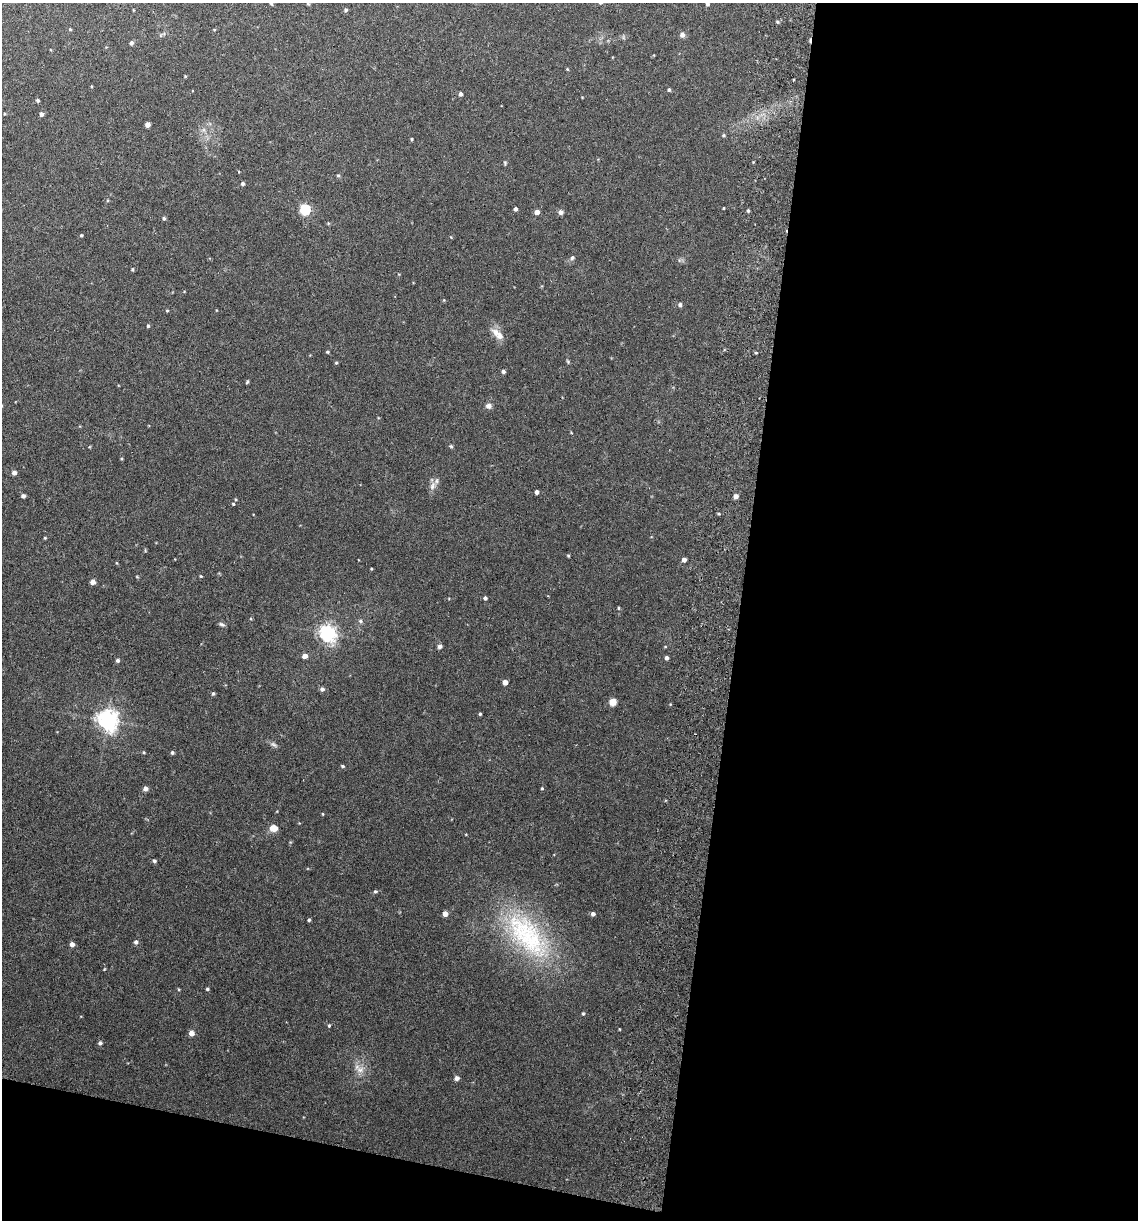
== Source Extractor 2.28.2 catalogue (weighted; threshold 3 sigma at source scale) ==
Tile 16 of 4 x 4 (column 4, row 4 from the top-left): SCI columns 3581-4716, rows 13-1230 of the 5008 x 4899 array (HDU 1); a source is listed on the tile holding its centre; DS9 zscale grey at full resolution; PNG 1140 x 1222 px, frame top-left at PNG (2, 3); no overlay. Shown black and unused: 39% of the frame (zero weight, under 3 of 6 exposures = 3% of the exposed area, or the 3 px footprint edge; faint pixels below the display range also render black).
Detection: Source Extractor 2.28.2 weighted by HDU 2 'WHT'; one run over the whole footprint, this tile lists its part. Background 0.0299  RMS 0.0032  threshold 0.0133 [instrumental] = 3 sigma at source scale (4.09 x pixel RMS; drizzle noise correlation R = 1.36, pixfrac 0.8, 0.05/0.05 arcsec/px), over >= 5 px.
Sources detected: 99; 1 cosmic-ray / hot-pixel residue — not listed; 1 inside a brighter listed object's ellipse — not listed separately; the other 97 listed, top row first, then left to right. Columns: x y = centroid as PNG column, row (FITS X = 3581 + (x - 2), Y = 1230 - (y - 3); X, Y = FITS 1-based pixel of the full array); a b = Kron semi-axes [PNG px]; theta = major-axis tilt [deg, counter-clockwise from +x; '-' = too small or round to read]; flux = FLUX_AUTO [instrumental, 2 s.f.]
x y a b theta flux
271 4 5 4 - 0.36
308 4 4 4 - 0.29
707 4 4 4 - 0.59
346 10 5 5 - 0.55
777 22 5 3 - 0.34
70 29 4 3 - 0.31
682 35 6 5 - 1.2
131 43 5 4 - 0.65
567 69 4 3 - 0.25
185 76 4 3 - 0.23
669 90 4 4 - 0.43
460 94 4 4 - 0.79
38 100 5 4 - 0.41
41 114 4 4 - 1.2
147 125 4 4 - 1.7
724 135 5 4 - 0.35
412 139 3 3 - 0.3
505 163 5 4 - 0.34
338 175 5 4 - 0.35
243 184 4 4 - 0.63
723 208 3 2 - 0.21
305 209 5 5 - 28
515 209 4 3 - 0.74
748 210 4 3 - 0.41
537 212 4 4 - 1.8
561 212 5 5 - 1
164 218 4 4 - 0.48
81 235 4 3 - 0.36
572 258 7 5 61 0.69
132 269 4 4 - 0.34
680 305 5 5 - 0.68
167 310 3 3 - 0.32
148 326 4 4 - 0.37
495 332 14 9 -42 2.3
327 352 4 4 - 0.38
756 353 5 3 - 0.32
336 362 4 4 - 0.34
503 371 4 4 - 0.73
247 382 6 3 46 0.3
488 406 6 5 - 1.5
571 433 4 3 - 0.19
451 446 5 4 - 0.36
14 473 5 4 - 1
432 486 13 8 69 1.6
537 492 4 4 - 1
23 496 4 4 - 0.84
735 496 5 5 - 1.2
235 499 4 3 - 0.26
233 504 4 3 - 0.27
719 514 4 3 - 0.28
45 538 4 3 - 0.28
145 550 5 3 - 0.27
568 555 5 3 - 0.26
684 560 4 4 - 1.3
117 563 5 3 - 0.23
371 569 3 2 - 0.24
201 576 4 4 - 0.25
93 582 4 4 - 1.5
485 598 4 3 - 0.65
618 608 4 3 - 0.29
360 621 6 5 - 0.52
222 624 8 5 -18 0.56
327 633 6 6 - 100
440 646 5 5 - 0.86
305 656 4 4 - 1.9
666 658 4 4 - 0.73
117 660 5 4 - 0.61
505 682 4 4 - 1.9
322 689 5 5 - 0.77
213 693 5 4 - 0.44
613 702 6 5 - 3.4
480 714 3 3 - 0.33
107 720 7 7 - 170
273 744 10 5 -28 0.78
144 752 4 3 - 0.28
172 753 4 4 - 0.48
342 766 5 3 - 0.4
542 788 4 3 - 0.28
145 789 5 5 - 1.2
323 814 4 3 - 0.21
273 828 7 6 - 3
154 861 5 5 - 0.58
375 891 5 4 - 0.43
445 914 4 4 - 2.3
593 914 4 4 - 0.87
309 920 4 4 - 0.38
527 935 80 36 -51 40
136 942 5 5 - 0.74
72 944 4 4 - 1.8
207 989 4 3 - 0.38
583 1014 4 4 - 0.33
329 1026 4 3 - 0.32
619 1029 4 2 - 0.18
191 1033 5 4 - 2.1
100 1043 5 5 - 0.62
360 1070 11 9 4 2.1
457 1078 5 5 - 0.95
Isophote crosses this tile's border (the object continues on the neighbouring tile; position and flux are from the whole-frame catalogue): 2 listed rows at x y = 271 4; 707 4